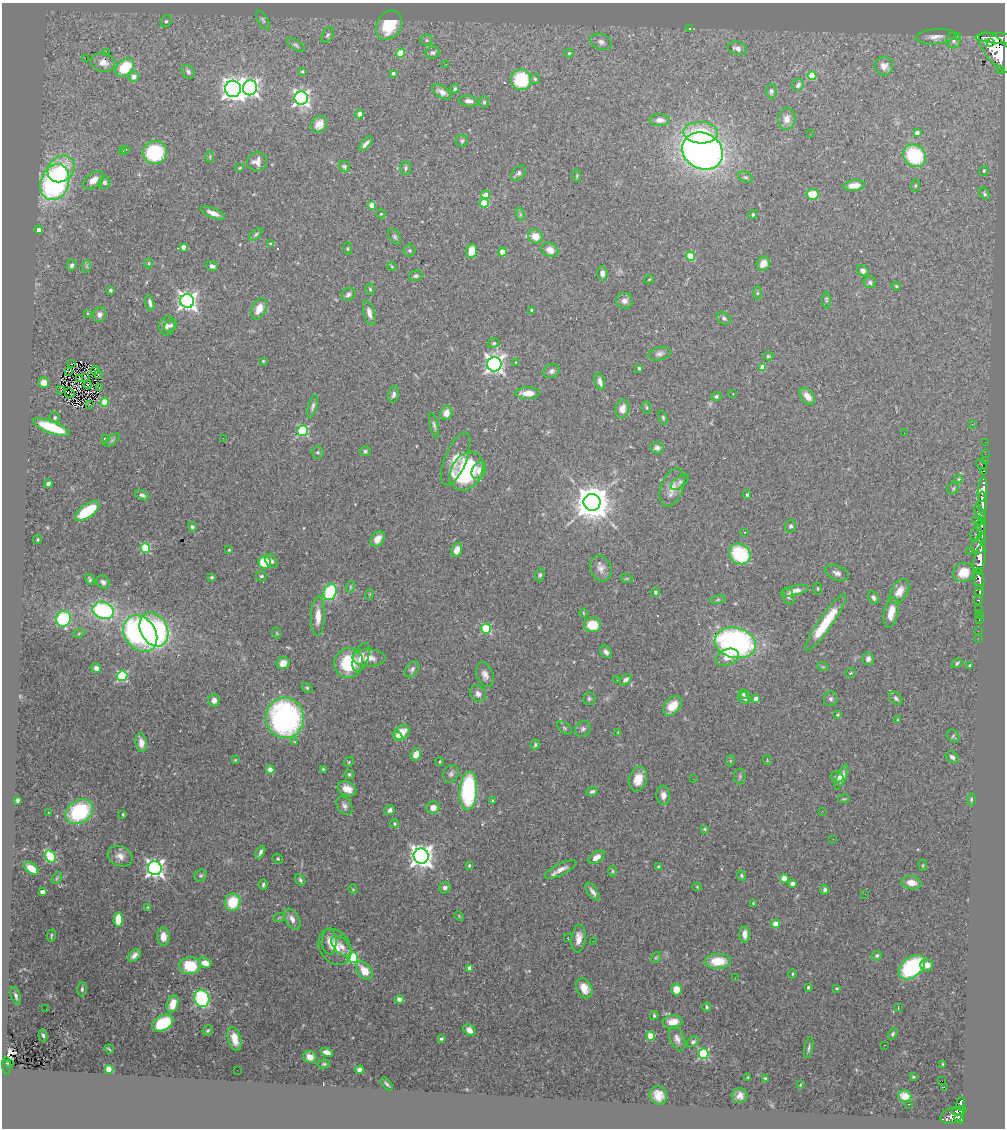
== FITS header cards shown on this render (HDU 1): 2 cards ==
NAXIS1  =                 1003
NAXIS2  =                 1126

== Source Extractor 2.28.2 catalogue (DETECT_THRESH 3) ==
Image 1003 x 1126 px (HDU 1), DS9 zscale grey, 1 PNG px = 1 image px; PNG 1007 x 1130 px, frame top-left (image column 1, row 1126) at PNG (2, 3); each listed source drawn as its Kron ellipse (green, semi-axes under 4 px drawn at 4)
Background 0.973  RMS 0.031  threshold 0.094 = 3 sigma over >= 5 px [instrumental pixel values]
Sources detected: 429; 3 with non-positive FLUX_AUTO (blend fragments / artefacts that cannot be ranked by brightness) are neither listed nor drawn; the other 426 listed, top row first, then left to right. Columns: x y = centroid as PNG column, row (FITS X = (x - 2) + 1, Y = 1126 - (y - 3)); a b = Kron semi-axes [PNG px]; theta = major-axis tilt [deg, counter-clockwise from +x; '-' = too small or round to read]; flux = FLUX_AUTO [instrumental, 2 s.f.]
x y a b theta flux
263 20 11 5 -60 4.8
166 21 6 5 - 4.5
389 25 15 12 60 79
690 29 4 3 - 2.2
328 35 8 5 59 5
957 36 3 2 - 13
936 37 20 7 5 15
996 38 21 5 -3 5500
426 40 6 5 - 4.1
953 40 8 7 - 7.6
601 42 11 7 -24 9.3
990 42 4 2 - 940
296 45 10 5 -34 4.9
737 48 10 6 -14 8.9
106 52 2 2 - 27
433 52 7 6 - 5.1
997 52 25 11 -50 10000
401 53 4 4 - 51
569 53 4 4 - 3
85 58 2 2 - 76
103 62 12 9 -20 22
446 64 3 2 - 3.4
884 66 9 9 - 12
125 67 11 7 43 95
1001 69 3 3 - 120
302 71 4 3 - 2.6
188 72 7 6 - 6.6
393 73 4 3 - 3.8
812 76 4 4 - 74
134 77 5 5 - 18
535 79 5 5 - 3
521 80 10 10 - 110
798 85 6 5 - 7.4
250 88 7 7 - 760
233 89 8 8 - 1500
455 89 5 4 - 3.7
771 91 7 5 88 5.3
442 92 11 5 -32 11
301 98 6 6 - 700
469 101 10 5 -7 11
484 102 6 5 - 3.1
359 114 4 4 - 14
787 119 11 8 80 17
660 120 10 6 1 14
319 124 9 7 50 19
701 133 17 10 -2 75
917 133 4 4 - 9.4
810 134 2 2 - 33
462 141 6 5 - 3.8
366 144 9 3 47 7.3
125 149 3 3 - 3.6
703 151 21 18 -29 1600
122 152 3 3 - 5.4
155 152 12 11 - 160
915 156 12 10 -41 150
210 157 6 4 88 2.7
257 162 10 9 - 15
344 167 6 5 - 4.4
240 168 3 3 - 2
406 168 7 5 -86 4.9
61 169 14 12 46 53
984 171 5 4 - 3.8
519 173 9 5 44 6.7
577 176 6 3 -90 2.3
746 177 7 5 -27 3.9
94 180 12 7 36 19
55 182 18 14 69 510
105 182 6 6 - 5.3
854 185 11 5 7 24
915 186 6 3 71 2.3
812 194 6 5 - 50
984 194 7 4 -59 4.2
486 195 4 4 - 31
484 203 4 4 - 55
372 205 4 4 - 34
213 213 13 5 -21 16
381 214 4 4 - 2.4
520 214 7 4 -72 4.2
753 215 4 4 - 2.8
39 230 4 3 - 14
256 234 8 4 40 3.9
535 236 7 7 - 28
395 237 8 5 -56 4.6
270 243 4 3 - 2.4
183 247 4 3 - 13
348 249 6 4 -84 2.9
409 250 6 6 - 3.9
550 250 9 7 -26 17
472 251 7 5 75 32
503 252 4 4 - 37
690 256 5 4 - 61
149 263 5 3 - 2.1
763 264 7 6 - 18
72 265 6 4 65 5.8
87 266 6 4 72 3.4
212 266 6 4 -19 5.9
392 266 5 3 - 1.9
863 271 6 5 - 9.2
602 273 7 5 -87 11
416 276 7 5 14 5.3
649 279 5 3 - 1.9
870 282 6 6 - 6
896 286 4 4 - 3
370 289 5 4 - 3.3
110 290 3 3 - 4.5
757 293 6 4 -89 3.6
348 294 7 6 - 6.4
187 301 7 7 - 970
624 301 8 8 - 11
826 301 8 4 89 4.1
150 303 8 4 -75 8
259 309 11 7 65 26
532 310 4 3 - 2.9
87 313 3 2 - 1.7
369 313 13 5 -76 13
99 315 7 6 - 9.1
724 318 7 5 -36 5.2
171 325 7 5 39 5.2
167 326 9 8 - 9.4
494 343 6 5 - 3.8
659 354 11 6 12 8
768 356 5 4 - 2.9
263 361 3 3 - 1.9
516 362 3 3 - 1.8
72 363 4 2 - 1.8
494 364 7 7 - 940
762 367 4 4 - 28
639 368 3 3 - 3.3
95 370 4 3 - 0.57
69 371 2 2 - 2.2
551 371 8 6 35 7.3
98 374 3 2 - 1.4
85 377 3 2 - 1.6
79 378 2 2 - 1.1
600 382 9 4 -73 11
44 383 5 5 - 17
88 385 4 2 - 3.1
99 388 3 2 - 2.3
61 390 3 2 - 1.2
69 393 5 2 - 1.8
528 393 12 5 0 26
394 394 8 5 76 7.8
733 394 2 2 - 1.3
716 396 5 4 - 4.7
807 396 9 6 -50 20
105 402 4 4 - 71
89 404 3 2 - 1.6
313 406 12 4 73 6.4
647 408 6 3 -89 2.6
622 409 9 7 75 17
446 413 7 6 - 20
55 418 5 5 - 4.2
663 418 7 4 -74 3.3
972 424 3 2 - 2.6
434 425 12 4 -77 6.2
52 427 19 6 -20 100
303 431 5 5 - 210
904 433 2 2 - 0.88
223 438 2 2 - 5.5
105 439 3 3 - 3.7
112 440 9 4 35 4.7
985 442 2 2 - 14
657 448 6 5 - 8.5
365 451 5 4 - 4.7
317 452 6 6 - 4.4
985 454 2 2 - 13
456 459 28 11 68 36
985 460 2 2 - 18
982 465 6 2 -45 120
479 470 9 6 60 13
467 471 21 15 58 220
984 471 3 2 - 38
958 479 4 4 - 2.2
680 482 11 5 40 5.8
48 483 4 3 - 6.5
672 487 20 11 70 26
953 488 6 5 - 3.4
983 490 12 5 84 2200
747 494 4 3 - 3.1
142 495 7 4 -21 6.1
592 502 8 8 - 5300
982 503 11 4 -87 1900
87 511 14 6 34 100
980 514 10 4 -65 770
979 521 7 3 -12 680
790 526 6 5 - 4.8
192 527 5 4 - 5.2
981 527 8 5 -78 830
745 532 3 3 - 3.2
976 534 9 5 72 410
982 538 6 4 89 590
37 539 5 2 - 2
377 539 8 6 52 22
978 546 8 7 - 2300
145 548 5 4 - 130
229 550 3 3 - 2.5
457 550 7 5 68 15
970 551 2 2 - 12
740 554 11 9 -39 140
980 559 14 5 80 4300
271 561 7 5 -53 6.8
264 562 6 6 - 76
601 568 13 10 -68 16
980 571 4 3 - 610
964 572 11 9 23 35
837 573 12 7 -19 9.3
540 575 6 4 71 3.8
261 576 5 5 - 3.8
212 577 3 3 - 2.8
90 579 6 3 -62 3.7
627 579 6 4 -19 2.5
979 580 10 5 -85 1900
103 582 7 6 - 6.5
350 587 6 3 73 2.7
818 589 6 3 -90 2
795 591 14 5 14 14
979 591 6 4 -84 540
330 592 8 6 66 170
655 592 4 4 - 4.3
899 592 14 8 58 23
370 594 5 3 - 1.8
788 596 9 5 -71 4.9
873 597 7 5 -64 6
718 600 8 4 9 3.5
978 600 5 3 - 190
103 610 11 8 -17 270
979 610 3 3 - 59
891 612 16 7 78 29
583 613 5 3 - 1.8
979 614 2 2 - 9.9
318 616 20 7 88 27
63 619 8 7 - 170
979 620 3 2 - 29
826 623 34 7 55 95
592 625 8 7 - 52
154 629 18 13 -64 380
486 629 5 5 - 150
978 631 2 2 - 8.7
79 633 5 3 - 2
277 633 6 3 -71 2.2
140 634 20 15 -53 470
978 638 2 2 - 6.2
735 643 21 15 -14 530
606 652 7 5 -50 7.2
361 657 15 7 69 21
727 657 12 8 21 23
369 658 16 8 -1 23
868 659 6 5 - 8.8
283 663 7 6 - 20
349 663 15 14 - 110
957 663 6 4 32 4
970 665 3 3 - 4.3
823 667 6 3 -18 2.5
96 668 5 4 - 8.8
412 669 9 6 52 6.7
851 673 5 4 - 2.4
485 675 13 8 -71 13
122 676 5 5 - 220
617 680 2 2 - 4.3
626 680 7 4 43 8.6
307 688 6 4 -31 3
478 694 9 7 -54 9.9
743 694 5 5 - 3.2
744 698 6 5 - 6
896 698 8 5 -43 5.4
589 699 6 6 - 4.1
756 699 4 4 - 18
831 699 7 7 - 6.2
214 700 6 5 - 12
672 706 11 7 49 39
838 715 4 3 - 2.5
285 718 20 19 - 540
897 720 3 3 - 2.4
564 728 8 5 -37 4.1
583 729 8 7 - 6.7
618 732 4 3 - 1.6
402 733 8 7 - 32
398 736 4 4 - 17
953 736 7 5 -47 3.9
295 742 3 2 - 4.5
141 743 9 5 -81 14
535 745 5 4 - 3.7
416 754 6 5 - 18
952 757 7 5 -35 7
235 760 4 3 - 1.9
767 760 5 3 - 1.7
730 761 5 3 - 2.5
349 762 5 4 - 2.9
440 762 4 2 - 2
323 769 4 4 - 2.5
270 770 4 4 - 32
349 774 5 4 - 3.7
451 774 9 7 58 7.4
740 776 8 5 -90 4.4
837 777 6 5 - 17
841 777 13 4 67 17
638 779 12 9 74 28
693 779 2 2 - 2.5
347 789 10 7 -24 19
468 791 20 9 86 250
592 791 6 4 23 4.9
663 795 9 7 -87 14
844 799 6 3 8 2.2
971 799 6 4 87 3.8
17 800 4 3 - 4.7
493 800 3 2 - 2.2
345 806 10 7 -58 8.1
433 808 6 6 - 15
390 810 5 4 - 6.2
822 811 3 2 - 3.9
48 812 2 2 - 1.2
79 812 15 11 34 180
123 814 3 2 - 2.1
394 824 4 4 - 3
704 829 3 3 - 2.4
833 839 2 2 - 1
260 852 7 3 64 5.8
51 856 6 5 - 160
120 856 13 9 -27 18
421 856 7 7 - 1700
596 857 9 5 35 16
278 859 5 4 - 2.9
469 865 4 3 - 2.5
923 865 5 3 - 2
658 867 4 4 - 2.9
31 868 8 5 -37 25
155 868 7 7 - 930
561 869 17 5 26 16
612 871 5 3 - 2.6
201 875 6 5 - 3.7
741 875 5 4 - 3.8
57 878 7 3 54 2.8
784 878 4 4 - 42
300 880 6 4 -55 4
792 883 4 4 - 10
911 883 10 6 -9 23
263 885 5 3 - 3.5
697 887 4 4 - 1.9
445 888 6 5 - 8.5
353 889 5 4 - 2.1
825 890 5 4 - 6
42 892 4 3 - 12
593 892 10 4 -56 8.7
865 894 2 2 - 1.6
233 902 9 8 - 73
753 903 3 3 - 1.8
148 907 4 4 - 1.7
459 916 5 3 - 1.9
279 918 6 3 19 2.4
118 919 7 4 87 46
292 919 11 7 -59 14
776 924 4 4 - 31
745 934 8 5 -90 15
51 936 6 2 81 2.4
163 937 9 6 -88 19
568 938 3 2 - 1.1
579 938 14 7 84 18
593 941 2 2 - 2.9
329 942 13 7 -90 14
341 946 12 7 -43 14
335 947 19 15 -56 40
134 955 8 5 40 9.9
877 956 5 4 - 4.5
353 958 5 5 - 200
656 958 6 3 56 2.3
718 961 13 7 0 51
205 963 6 5 - 23
927 965 6 5 - 20
190 966 10 8 0 89
912 967 15 10 39 280
470 968 4 4 - 21
364 971 10 6 -51 37
793 974 4 3 - 2.1
735 978 2 2 - 2
808 987 3 3 - 4.6
584 988 10 7 -64 23
837 988 3 3 - 2.8
82 989 7 4 89 4.3
676 990 6 5 - 29
16 996 9 4 -74 7.2
202 998 9 7 -74 230
399 999 5 4 - 13
173 1004 8 5 73 43
707 1007 4 3 - 3.1
898 1008 3 2 - 1.5
46 1009 2 2 - 6.2
654 1016 4 3 - 3.1
673 1022 10 6 6 29
163 1023 11 7 28 120
208 1030 5 4 - 3.3
469 1030 7 5 -41 15
893 1034 6 4 59 3.2
43 1036 6 3 -76 4.8
651 1036 4 4 - 68
441 1038 4 3 - 4.8
235 1039 12 6 -74 28
677 1039 13 7 -67 12
693 1042 6 5 - 5.3
885 1045 2 2 - 1.7
809 1047 11 3 79 4.9
109 1049 5 2 - 2.5
327 1052 6 4 -20 13
703 1054 5 5 - 220
310 1057 6 6 - 20
9 1064 3 3 - 33
324 1064 6 4 9 3.2
943 1064 3 3 - 2.3
6 1066 9 4 -86 140
109 1069 4 4 - 96
237 1070 2 2 - 3.5
359 1070 4 4 - 42
748 1077 3 2 - 1.4
913 1077 3 2 - 1.7
765 1078 3 2 - 3.2
942 1081 2 2 - 51
387 1084 8 3 -48 4.1
800 1085 3 2 - 1.4
944 1087 2 2 - 710
658 1095 9 8 - 23
740 1096 7 7 - 13
905 1096 7 5 -17 25
908 1104 2 2 - 1.5
961 1104 7 3 83 280
959 1111 7 3 8 410
952 1115 12 7 18 1100
959 1119 5 4 - 610
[3 non-positive-flux detections neither listed nor drawn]